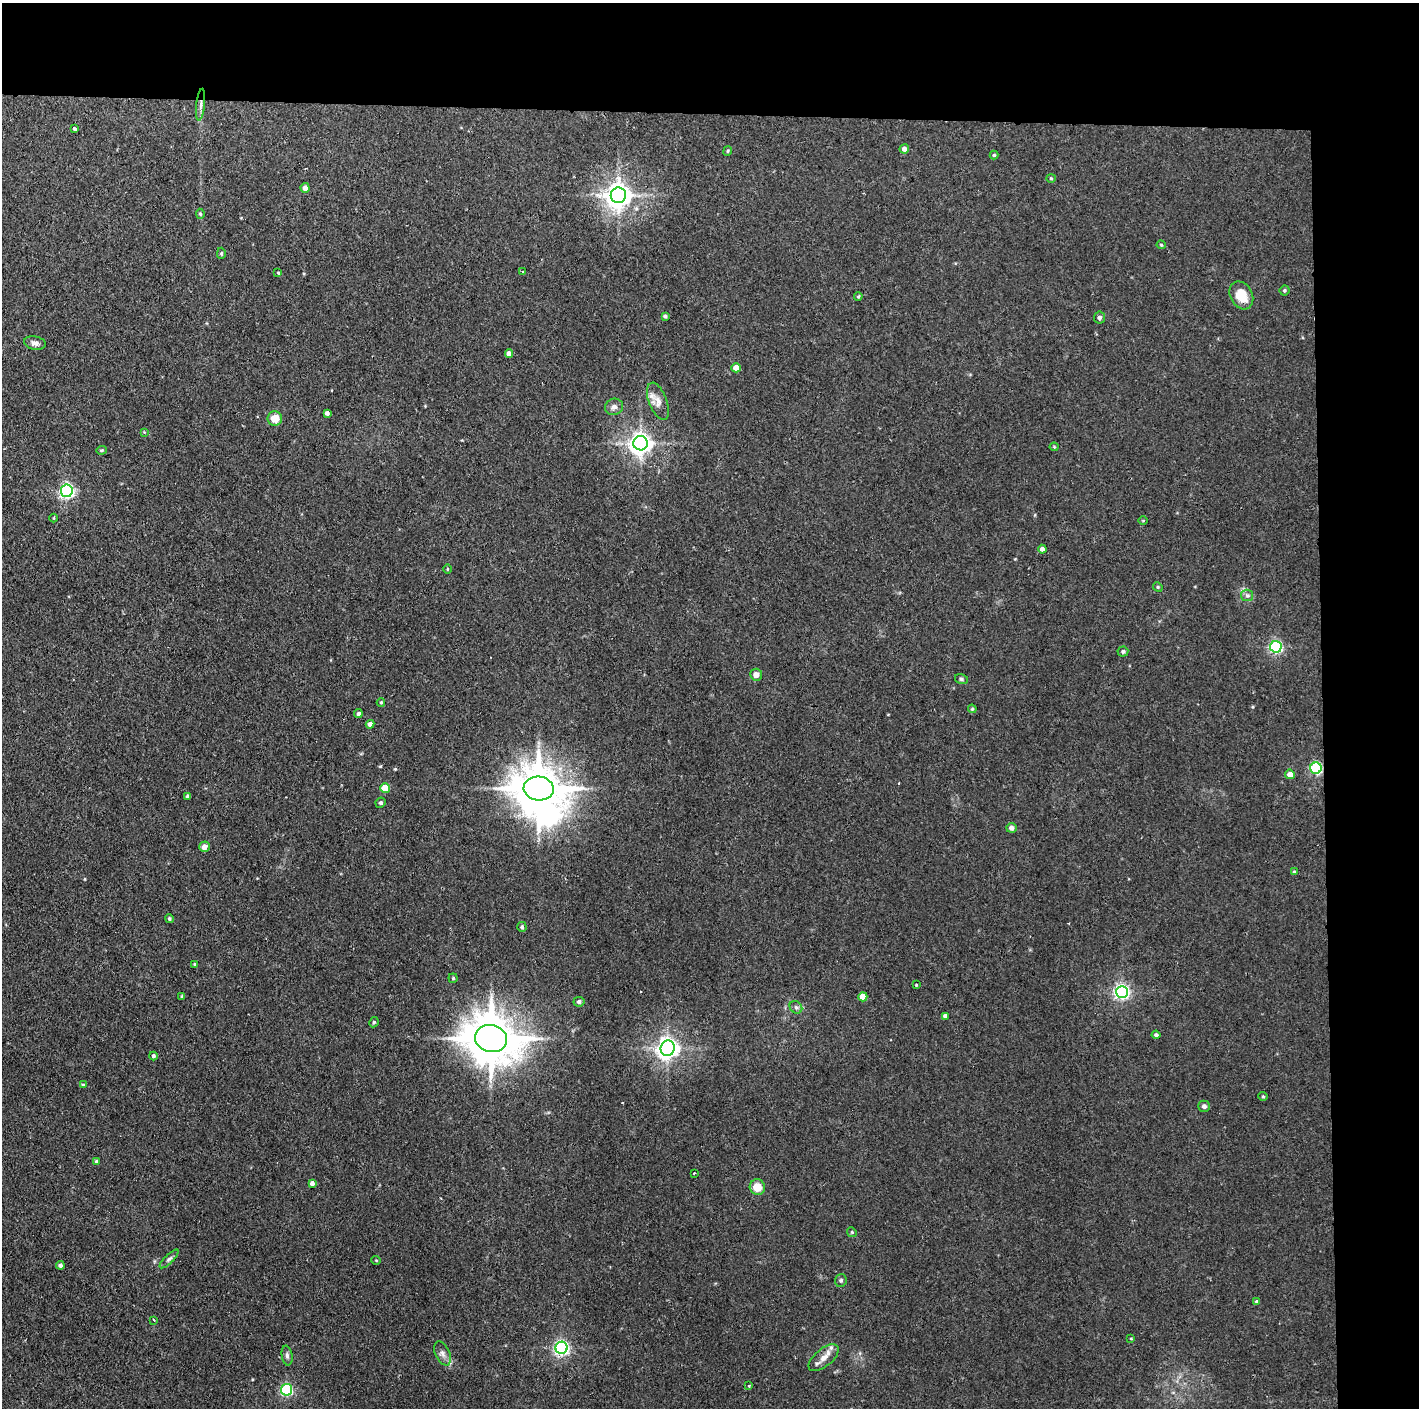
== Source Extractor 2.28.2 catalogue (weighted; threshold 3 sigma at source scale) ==
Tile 3 of 3 x 3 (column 3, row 1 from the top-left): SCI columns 2834-4250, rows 2814-4219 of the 4250 x 4220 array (HDU 1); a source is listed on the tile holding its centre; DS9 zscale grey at full resolution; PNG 1421 x 1410 px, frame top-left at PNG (2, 3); each listed source drawn as its Kron ellipse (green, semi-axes under 4 px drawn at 4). Shown black and unused: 14% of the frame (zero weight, under 2 of 3 exposures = <1% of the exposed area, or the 3 px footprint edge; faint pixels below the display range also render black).
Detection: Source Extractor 2.28.2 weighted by HDU 2 'WHT'; one run over the whole footprint, this tile lists its part. Background 0.0464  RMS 0.0053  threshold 0.0237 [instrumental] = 3 sigma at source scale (4.5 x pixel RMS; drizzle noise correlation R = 1.50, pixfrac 1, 0.05/0.05 arcsec/px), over >= 5 px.
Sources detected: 94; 1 inside a brighter object's white glare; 2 cosmic-ray / hot-pixel residue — neither listed nor drawn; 1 inside a brighter listed object's ellipse — not listed separately; the other 90 listed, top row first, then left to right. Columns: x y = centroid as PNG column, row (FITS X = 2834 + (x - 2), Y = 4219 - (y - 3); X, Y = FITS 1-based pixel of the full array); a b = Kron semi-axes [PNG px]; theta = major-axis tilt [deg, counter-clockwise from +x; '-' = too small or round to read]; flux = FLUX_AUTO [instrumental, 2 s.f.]
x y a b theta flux
201 105 16 4 84 2.5
74 129 4 3 - 1.8
904 149 5 4 - 2.3
728 151 5 4 - 0.63
994 155 4 4 - 0.68
1051 178 4 4 - 0.57
305 188 5 4 - 2.8
618 195 8 7 - 590
200 214 5 4 - 0.79
1161 245 4 4 - 0.61
221 253 5 4 - 0.85
523 272 3 2 - 0.8
278 273 3 3 - 0.47
1284 290 5 5 - 0.87
1241 295 15 11 -62 11
858 296 4 3 - 0.61
665 316 4 3 - 0.98
1099 318 6 5 - 1.6
35 343 11 6 -11 2.5
509 354 4 4 - 2.9
736 368 5 4 - 6.2
658 401 20 9 -69 4.5
614 407 9 8 - 2.3
327 413 4 4 - 1.6
275 418 7 7 - 7.6
144 432 4 4 - 0.44
641 443 7 7 - 400
1054 447 4 4 - 0.51
101 450 5 4 - 0.67
67 491 6 6 - 140
54 518 4 3 - 0.42
1143 521 5 3 - 0.42
1042 549 4 4 - 1.9
447 569 5 3 - 0.56
1158 587 5 4 - 0.56
1247 595 6 5 - 1.3
1276 647 6 6 - 93
1123 651 5 5 - 1
756 675 6 6 - 3.5
961 679 6 5 - 1
381 702 4 4 - 0.6
972 709 4 4 - 0.63
358 714 4 4 - 1.3
370 724 4 4 - 2.5
1316 768 5 5 - 75
1290 774 5 4 - 4.2
385 788 5 5 - 13
539 788 15 12 -4 2300
187 796 4 3 - 0.95
381 803 5 5 - 1.1
1011 828 5 5 - 2.2
204 847 5 5 - 2.6
1294 872 4 4 - 0.85
169 919 4 4 - 1
522 927 5 4 - 0.99
194 964 4 3 - 0.48
453 978 4 4 - 0.69
916 985 3 3 - 0.76
1122 992 6 6 - 150
182 996 4 4 - 0.6
863 997 4 4 - 7.2
579 1002 5 5 - 1.3
796 1007 7 5 -43 1.3
945 1016 4 4 - 1.6
374 1022 5 4 - 0.8
1156 1035 4 4 - 1.4
491 1039 16 13 -13 2500
668 1048 8 7 - 400
153 1056 4 4 - 1.1
83 1085 4 4 - 0.69
1263 1096 5 4 - 0.67
1204 1106 5 5 - 1.9
96 1161 4 4 - 0.7
694 1173 3 2 - 0.58
312 1183 4 4 - 1.9
757 1187 8 7 - 8.4
852 1232 5 4 - 0.7
169 1259 12 4 44 1.5
376 1260 5 3 - 0.38
60 1265 4 4 - 1.4
841 1280 6 6 - 0.97
1256 1301 4 3 - 0.51
154 1320 3 2 - 0.52
1131 1338 4 3 - 0.38
561 1348 6 6 - 150
442 1353 13 7 -67 2.6
287 1356 10 5 -80 1.7
824 1358 18 8 40 5.5
749 1385 3 2 - 0.82
287 1390 5 5 - 67
Overlapping masked pixels (flux is a lower limit): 2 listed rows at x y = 201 105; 1316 768